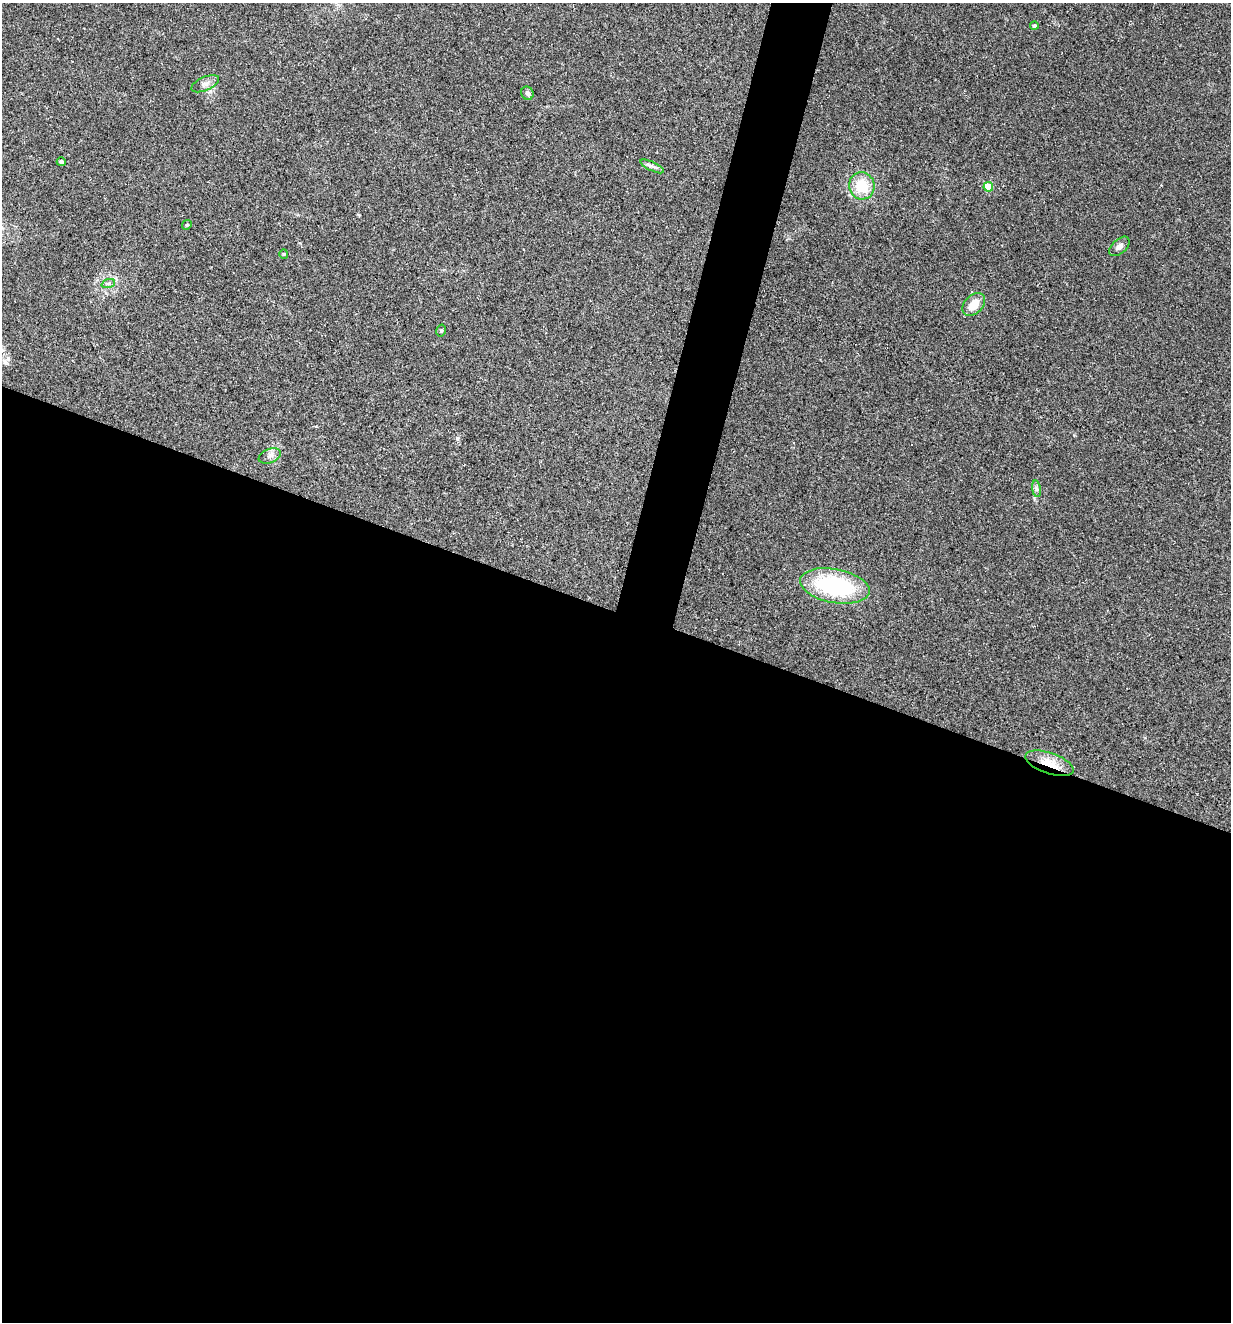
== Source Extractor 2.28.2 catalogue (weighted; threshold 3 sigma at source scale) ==
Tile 14 of 4 x 4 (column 2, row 4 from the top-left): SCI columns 1484-2712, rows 1-1320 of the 5297 x 5282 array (HDU 1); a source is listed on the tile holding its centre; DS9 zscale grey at full resolution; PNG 1233 x 1324 px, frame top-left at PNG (2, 3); each listed source drawn as its Kron ellipse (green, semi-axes under 4 px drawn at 4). Shown black and unused: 56% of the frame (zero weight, under 3 of 5 exposures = <1% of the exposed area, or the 3 px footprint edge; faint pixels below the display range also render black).
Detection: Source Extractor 2.28.2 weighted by HDU 2 'WHT'; one run over the whole footprint, this tile lists its part. Background 0.107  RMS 0.0066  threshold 0.0299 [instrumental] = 3 sigma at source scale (4.5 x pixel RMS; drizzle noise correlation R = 1.50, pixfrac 1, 0.05/0.05 arcsec/px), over >= 5 px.
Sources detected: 17; all 17 listed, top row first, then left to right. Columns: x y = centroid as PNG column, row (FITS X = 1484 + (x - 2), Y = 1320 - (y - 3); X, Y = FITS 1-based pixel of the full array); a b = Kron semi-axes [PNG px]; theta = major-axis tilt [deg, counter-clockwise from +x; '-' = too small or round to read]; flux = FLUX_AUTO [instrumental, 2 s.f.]
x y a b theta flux
1034 26 4 4 - 1.6
205 84 15 6 24 3.2
527 93 7 6 - 2
61 162 4 4 - 1.6
652 166 13 4 -26 1.9
862 186 13 12 - 19
988 187 5 4 - 19
187 225 5 4 - 0.76
1119 246 12 7 42 2.8
284 254 4 4 - 0.72
108 284 7 4 19 1.2
974 304 13 9 46 9.1
441 331 6 4 76 1
270 456 11 7 22 2.8
1036 489 8 4 -82 1.6
835 586 35 17 -11 72
1049 763 25 10 -19 14
Overlapping masked pixels (flux is a lower limit): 1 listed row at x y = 1049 763
Unlisted compact peaks at least as high as the median listed source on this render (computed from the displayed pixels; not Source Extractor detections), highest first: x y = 457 438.